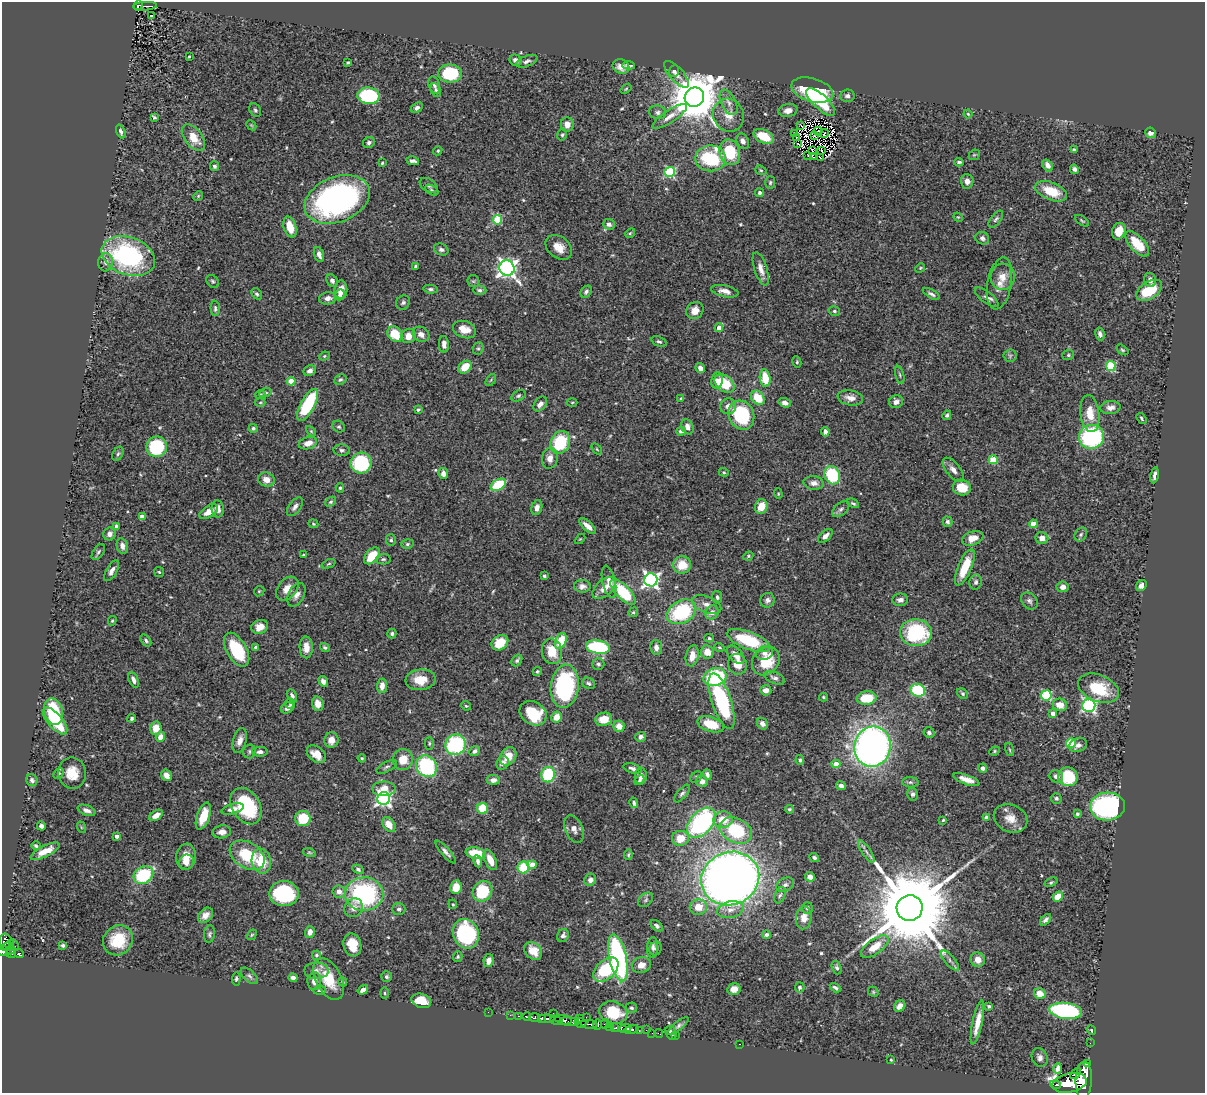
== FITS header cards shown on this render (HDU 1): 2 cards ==
NAXIS1  =                 1203
NAXIS2  =                 1091

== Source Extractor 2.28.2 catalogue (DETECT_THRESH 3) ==
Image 1203 x 1091 px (HDU 1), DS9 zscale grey, 1 PNG px = 1 image px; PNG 1207 x 1095 px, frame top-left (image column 1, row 1091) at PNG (2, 2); each listed source drawn as its Kron ellipse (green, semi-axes under 4 px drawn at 4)
Background 0.721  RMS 0.026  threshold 0.0771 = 3 sigma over >= 5 px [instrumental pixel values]
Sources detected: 553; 5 with non-positive FLUX_AUTO (blend fragments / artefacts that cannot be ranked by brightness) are neither listed nor drawn; of the other 548, the 500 brightest by FLUX_AUTO listed and drawn (48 fainter detections omitted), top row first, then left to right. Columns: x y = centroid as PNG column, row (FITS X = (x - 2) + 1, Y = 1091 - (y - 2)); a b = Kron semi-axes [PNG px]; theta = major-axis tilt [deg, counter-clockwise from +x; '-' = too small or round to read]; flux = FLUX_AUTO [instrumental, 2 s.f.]
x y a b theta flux
138 6 5 4 - 72
145 6 12 4 3 110
151 15 3 2 - 2.9
189 56 3 2 - 1.9
516 60 6 5 - 6.6
527 61 11 5 20 5.6
348 63 3 3 - 2.3
629 65 6 3 -4 5.1
621 66 8 7 - 15
674 71 6 5 - 3.2
450 74 12 9 1 110
676 74 17 7 -49 10
434 85 9 5 -73 4.4
626 89 6 3 37 2
436 90 7 5 -64 4.3
812 90 21 11 -16 140
368 96 11 8 -6 140
847 96 7 6 - 5.8
694 97 10 9 - 10000
729 102 14 7 -64 11
821 102 19 7 -44 46
417 108 6 4 31 4.6
255 110 7 5 -62 3.4
788 110 9 6 11 9.8
658 112 8 7 - 5.5
968 114 4 3 - 1.8
729 115 17 15 -63 25
670 116 20 6 33 15
154 117 4 3 - 2.7
567 124 7 6 - 12
251 125 6 4 -44 2.2
801 126 3 2 - 2.6
818 131 4 2 - 2.7
121 132 7 4 -69 4
1150 133 5 5 - 7.8
795 134 3 2 - 3.5
824 134 4 2 - 2.1
562 135 6 4 75 2.7
764 136 11 6 -27 50
814 136 3 2 - 2.2
193 137 15 9 -53 31
797 137 3 2 - 2.9
743 141 8 6 -63 8.2
369 143 6 5 - 4.3
798 144 3 2 - 4
1074 150 4 3 - 2.5
438 151 5 4 - 2.3
812 151 4 2 - 2.2
822 151 3 2 - 1.9
730 152 13 10 -75 81
974 155 6 4 42 2.3
808 156 3 2 - 2.1
813 157 3 2 - 1.8
710 158 15 13 0 120
820 158 3 2 - 2
413 161 6 3 -10 5.2
959 162 5 3 - 3.2
382 163 4 3 - 2
1048 165 6 4 -55 8.9
214 166 5 4 - 4.6
1074 169 5 4 - 4.7
761 170 6 4 -22 2.5
670 172 5 5 - 140
967 181 7 6 - 11
770 182 6 5 - 3
429 185 10 6 -33 5.4
432 190 7 4 -28 3.3
1051 191 17 8 -22 47
759 193 4 4 - 4
198 196 5 4 - 1.9
337 199 34 22 22 500
958 217 5 4 - 1.8
996 219 10 5 53 4.2
498 220 5 4 - 81
1082 221 8 3 -35 2.2
609 224 6 5 - 7.2
290 227 11 6 -73 32
1119 231 8 6 67 26
630 233 5 4 - 2.5
982 238 7 6 - 4.7
1137 244 15 7 -48 44
559 247 15 10 -39 22
441 249 7 5 -26 4.4
319 254 8 5 -72 8.5
128 256 27 18 -20 270
106 262 9 7 82 8.5
416 266 4 4 - 3.4
507 268 8 7 - 830
920 268 5 4 - 1.8
761 269 17 6 -72 13
1003 277 13 12 - 19
1150 280 7 5 -72 7.9
213 281 7 5 -50 3.2
332 281 7 5 -55 5.7
473 281 6 6 - 3.2
999 283 26 12 80 24
431 289 7 4 -5 3.7
341 290 9 6 89 15
480 290 6 4 -3 3.8
1149 290 14 8 33 64
725 291 14 5 -12 12
586 292 7 5 52 4.5
257 294 6 4 -48 3.3
931 294 9 4 -29 4.8
340 295 6 4 68 6.8
987 297 14 5 -37 7.2
328 298 9 6 9 10
403 302 7 6 - 4.5
215 308 7 4 -87 3.8
695 310 9 8 - 15
834 311 6 4 -15 3
719 328 4 4 - 9.9
464 329 12 8 -20 22
395 334 8 7 - 45
421 334 9 7 -31 8.6
1100 334 6 4 -79 5.7
409 336 7 7 - 16
659 342 8 5 -22 3.8
444 344 8 5 -87 8.2
478 348 6 5 - 3.1
1122 350 7 4 -37 2.6
1068 355 6 5 - 2.9
324 356 5 4 - 2.1
1010 356 6 6 - 3.7
797 362 6 4 -80 2.5
1111 366 5 5 - 96
465 367 7 5 41 24
700 368 5 4 - 10
310 371 6 5 - 6.7
900 375 9 3 -75 2.9
765 378 9 5 -81 42
340 380 6 5 - 3.5
491 380 7 3 54 2.2
717 380 8 6 81 8.4
291 381 4 4 - 49
724 383 11 7 -39 61
265 393 6 4 18 2.8
260 395 5 4 - 2.7
518 396 7 5 29 3.4
758 398 8 6 -49 43
850 398 13 7 -11 14
681 399 4 3 - 2
572 402 5 3 - 1.8
896 402 7 6 - 9.8
260 403 5 3 - 1.9
785 403 6 4 -20 7.8
540 404 8 5 52 7.1
308 405 18 7 61 120
728 406 8 8 - 12
1110 408 10 6 5 9.1
418 410 4 4 - 2.7
1090 414 18 9 -83 30
741 415 15 12 -64 130
947 415 5 4 - 3.2
1141 418 6 3 -56 2.2
339 427 6 5 - 3.3
687 427 8 6 -66 11
253 428 4 4 - 3.8
311 431 6 4 -45 2.1
681 431 5 4 - 6.5
825 432 4 4 - 6
1091 437 12 12 - 210
560 442 12 9 63 90
308 443 9 6 15 13
157 447 10 10 - 120
597 449 6 3 -53 2.1
342 450 8 5 -4 4.3
118 454 7 5 62 3.3
550 458 10 8 81 12
993 460 4 4 - 54
361 463 11 10 - 150
953 470 14 7 -51 11
724 472 5 4 - 2.4
443 474 5 5 - 8
832 475 9 7 -63 97
1155 475 8 3 81 7.2
266 480 8 7 - 14
814 483 10 6 -7 9.3
498 485 8 5 29 90
340 488 4 4 - 2.7
962 488 9 7 -13 33
778 494 5 4 - 2.1
331 502 6 4 40 2.8
853 503 6 4 -27 3.1
295 507 11 6 54 6.8
537 507 8 5 74 8.3
761 507 7 6 - 26
218 509 8 6 -83 11
841 509 10 6 41 5.1
209 512 10 5 34 15
142 517 4 4 - 13
947 522 5 4 - 4
313 524 5 4 - 2.2
1033 524 4 4 - 22
116 526 4 4 - 5.8
588 526 10 4 -41 11
109 534 6 6 - 9.4
1081 534 7 5 58 3.7
825 536 9 5 41 7.9
973 538 11 6 20 21
1042 538 6 6 - 14
580 539 6 3 44 1.8
391 540 6 5 - 3.3
407 544 6 5 - 3.1
122 546 8 5 -77 8.8
98 552 9 5 56 4
304 555 4 3 - 2.6
372 556 10 6 48 42
748 556 5 4 - 2.2
383 559 7 5 1 3.6
329 564 7 3 21 2.1
682 565 9 8 - 34
965 567 19 6 67 50
112 571 12 5 61 9.2
159 572 5 4 - 2.4
544 576 4 3 - 4.6
651 580 7 6 - 550
609 582 16 6 -78 15
976 582 7 6 - 5.2
1141 585 6 5 - 6.7
582 586 8 6 -4 7.7
1063 587 6 5 - 9.9
604 588 14 8 42 18
287 589 13 9 49 16
259 591 6 4 43 2.2
623 592 16 7 -46 96
296 595 13 8 63 10
717 597 6 5 - 4.9
767 600 7 7 - 6.2
900 600 8 6 3 7.6
1029 601 9 7 -49 5.9
707 604 15 8 -20 12
633 612 5 4 - 2.7
681 612 15 11 28 130
712 612 7 6 - 11
112 621 5 3 - 2.2
260 627 8 7 - 14
916 633 16 13 -5 140
392 634 5 4 - 3.7
709 638 5 4 - 2.4
146 640 7 4 -55 3.6
561 641 8 5 68 45
749 641 22 8 -21 99
500 643 9 7 36 43
256 647 4 3 - 5.7
306 647 11 6 -89 16
325 647 5 3 - 2.8
598 647 12 6 -8 150
719 647 5 3 - 2.2
656 648 7 6 - 8.8
237 650 19 10 -61 86
552 651 13 10 -79 36
707 652 6 6 - 20
764 653 8 7 - 9.4
736 655 11 6 -48 16
692 656 11 6 78 16
517 660 6 4 52 4.1
766 661 15 12 48 58
598 664 6 6 - 3.6
737 664 10 9 - 19
537 671 4 4 - 2.4
715 677 11 9 16 140
775 678 11 5 -24 6.6
133 680 8 4 -66 7.6
421 680 15 10 6 29
323 681 6 4 -58 6.8
588 683 7 5 -27 4.3
382 686 7 5 84 13
565 686 21 14 83 220
1099 688 21 13 -22 62
766 690 5 5 - 11
918 690 7 6 - 94
963 694 6 4 -46 3
1046 695 5 5 - 120
292 696 7 4 -63 4.9
823 697 4 3 - 2.1
867 698 10 6 6 57
722 701 29 9 -71 180
290 704 5 5 - 3
318 704 7 6 - 14
1060 705 7 6 - 22
1089 705 6 6 - 360
466 706 5 4 - 2.1
287 708 7 5 30 6.8
54 712 13 9 -73 110
533 713 14 11 -31 72
1053 714 4 4 - 13
557 717 6 5 - 17
132 718 4 4 - 3.8
604 719 8 6 15 26
55 721 16 7 -49 76
711 724 14 7 -18 47
762 724 6 5 - 7.5
619 726 6 5 - 16
156 728 6 5 - 22
929 733 6 5 - 4.1
160 737 5 4 - 16
641 737 5 5 - 6.9
331 740 7 7 - 15
240 741 13 6 75 12
429 743 6 4 88 2.5
1071 743 5 4 - 86
455 745 10 10 - 160
1078 745 9 6 24 7.4
872 747 20 18 77 1000
1010 750 7 3 -71 2
249 751 7 6 - 3.9
475 751 6 4 39 4.2
994 751 5 4 - 2.3
260 752 8 5 1 6.6
316 754 11 7 -38 18
508 756 10 7 56 25
362 758 4 4 - 2.3
403 760 10 10 - 29
800 760 5 4 - 3.7
503 763 7 6 - 8.5
836 764 4 4 - 21
427 766 11 9 -55 160
387 767 11 5 27 4.7
632 768 9 5 -16 5.4
982 768 4 4 - 5.4
58 773 6 4 45 2.8
72 773 15 14 - 30
707 774 5 4 - 4.9
166 775 6 5 - 11
548 775 8 7 - 97
641 776 8 5 83 9.1
1056 776 7 6 - 9.3
696 777 7 5 46 3.1
1068 777 10 9 - 83
32 780 6 5 - 4.4
493 780 6 5 - 9.4
639 780 5 3 - 2.8
966 780 14 4 -20 15
702 781 6 5 - 9.9
910 782 8 5 -2 3.4
841 786 5 4 - 6.4
384 789 11 7 0 24
682 794 11 5 48 4.7
913 794 6 5 - 4.6
1056 798 5 5 - 3.3
384 799 6 6 - 460
634 803 5 4 - 3.8
246 806 19 14 -59 120
1107 806 17 14 4 300
483 808 5 5 - 46
233 809 11 5 16 8.6
789 809 4 3 - 2.6
87 810 9 5 -19 6.9
1077 814 4 3 - 3.2
156 815 7 4 32 12
203 816 14 6 70 36
986 818 4 4 - 12
1011 818 17 13 -24 24
303 819 8 7 - 56
723 820 9 8 - 32
943 820 3 3 - 2.1
701 823 17 11 48 280
389 824 8 5 -55 18
41 826 4 4 - 8.2
81 827 6 3 -72 1.9
574 829 14 8 -67 10
736 830 17 12 -25 110
222 832 9 6 8 11
117 836 4 3 - 7.9
680 838 8 7 - 28
36 846 4 3 - 3.1
45 851 16 5 27 23
866 851 13 4 -55 6.6
309 852 6 4 -17 2.3
446 852 14 4 -49 6.6
476 853 10 5 -11 50
247 855 19 13 -31 78
628 855 5 4 - 2.4
186 857 13 10 83 22
814 858 5 4 - 3.9
490 860 11 5 -66 20
261 861 12 9 -78 47
478 861 6 3 -80 5.6
187 862 7 7 - 10
532 865 4 4 - 18
523 867 6 5 - 48
358 869 6 4 -29 3.9
143 875 10 8 31 110
810 877 5 4 - 13
730 879 29 26 22 2100
590 880 6 5 - 7.7
1051 882 6 4 21 2.5
785 885 9 6 25 6.8
456 887 7 5 79 25
482 891 11 9 52 78
339 892 6 6 - 11
284 894 15 12 -1 160
364 894 19 16 -4 240
780 895 8 5 67 4.4
1058 896 5 4 - 29
646 900 8 6 43 4.6
453 904 4 4 - 1.9
698 907 8 8 - 25
354 908 10 8 46 11
807 908 6 5 - 3.6
910 908 13 13 - 32000
399 909 6 6 - 4
730 910 13 8 12 14
206 915 9 6 46 12
804 918 11 8 84 18
1046 920 7 4 48 5.3
657 926 7 4 -40 4.4
310 932 6 5 - 9.9
209 934 9 5 82 3.8
466 934 15 12 -68 190
252 935 6 4 59 1.8
563 935 7 5 66 5.8
766 935 4 4 - 4.5
118 940 16 14 44 61
7 942 9 6 -62 430
14 945 5 2 - 23
63 945 4 3 - 3.6
352 945 11 9 -74 35
7 946 5 4 - 250
653 947 10 5 86 5.7
875 947 16 7 36 31
656 949 7 6 - 4.6
10 950 5 2 - 110
3 951 5 4 - 380
533 951 10 7 -45 22
11 954 5 3 - 110
19 954 5 3 - 130
316 955 5 4 - 3
458 957 5 4 - 2.6
618 958 24 8 -78 270
978 960 7 7 - 16
489 961 6 5 - 9.1
950 961 12 5 -49 6.8
641 965 9 7 13 15
837 968 7 5 -70 3.4
606 970 15 9 44 100
317 971 12 8 0 11
249 976 10 5 -42 5
386 977 5 5 - 3.7
293 978 4 4 - 7.9
236 979 7 4 85 3.3
329 979 22 13 -63 48
314 981 9 7 -89 11
343 982 4 3 - 2.9
800 987 5 5 - 3.8
835 988 6 3 -30 3.9
734 989 6 6 - 14
319 990 6 4 4 2.7
363 990 5 4 - 8.4
873 992 5 4 - 2.4
385 993 5 3 - 2.2
1040 994 6 5 - 24
421 1001 10 7 -20 35
900 1006 6 5 - 7.9
989 1006 3 3 - 3.3
631 1008 5 5 - 3.3
1066 1011 16 8 -6 230
488 1012 2 2 - 3.3
613 1012 14 11 -17 57
553 1013 3 2 - 24
510 1015 2 2 - 14
519 1016 3 2 - 45
527 1017 4 3 - 130
535 1017 5 4 - 150
586 1017 2 2 - 7.6
542 1018 4 2 - 160
579 1018 3 2 - 110
547 1019 8 3 -1 390
556 1020 6 3 -20 550
563 1020 8 4 -8 680
569 1022 10 4 -6 710
977 1022 22 5 78 24
581 1023 6 4 -20 380
589 1024 8 3 -7 290
597 1024 5 4 - 240
605 1024 4 3 - 150
609 1026 4 3 - 55
678 1026 13 4 39 5.3
614 1028 3 3 - 450
618 1028 8 4 -16 580
625 1028 6 3 10 350
632 1030 7 3 11 400
646 1030 2 2 - 7.3
1091 1030 5 4 - 1.9
639 1031 3 3 - 57
652 1033 2 2 - 5.5
659 1033 4 2 - 13
671 1033 7 5 -64 6.1
676 1036 3 2 - 6.2
1090 1043 2 2 - 5.6
739 1044 3 2 - 220
1040 1057 9 7 -66 7.6
891 1060 3 3 - 1.8
1087 1064 4 3 - 32
1058 1068 5 4 - 9
1076 1074 6 3 49 290
1084 1080 19 8 88 3400
1070 1083 17 9 11 4000
1055 1085 6 3 -20 320
At the frame edge (FLAGS 8, measured only in part): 1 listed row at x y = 3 951
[48 fainter detections neither listed nor drawn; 5 non-positive-flux detections neither listed nor drawn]